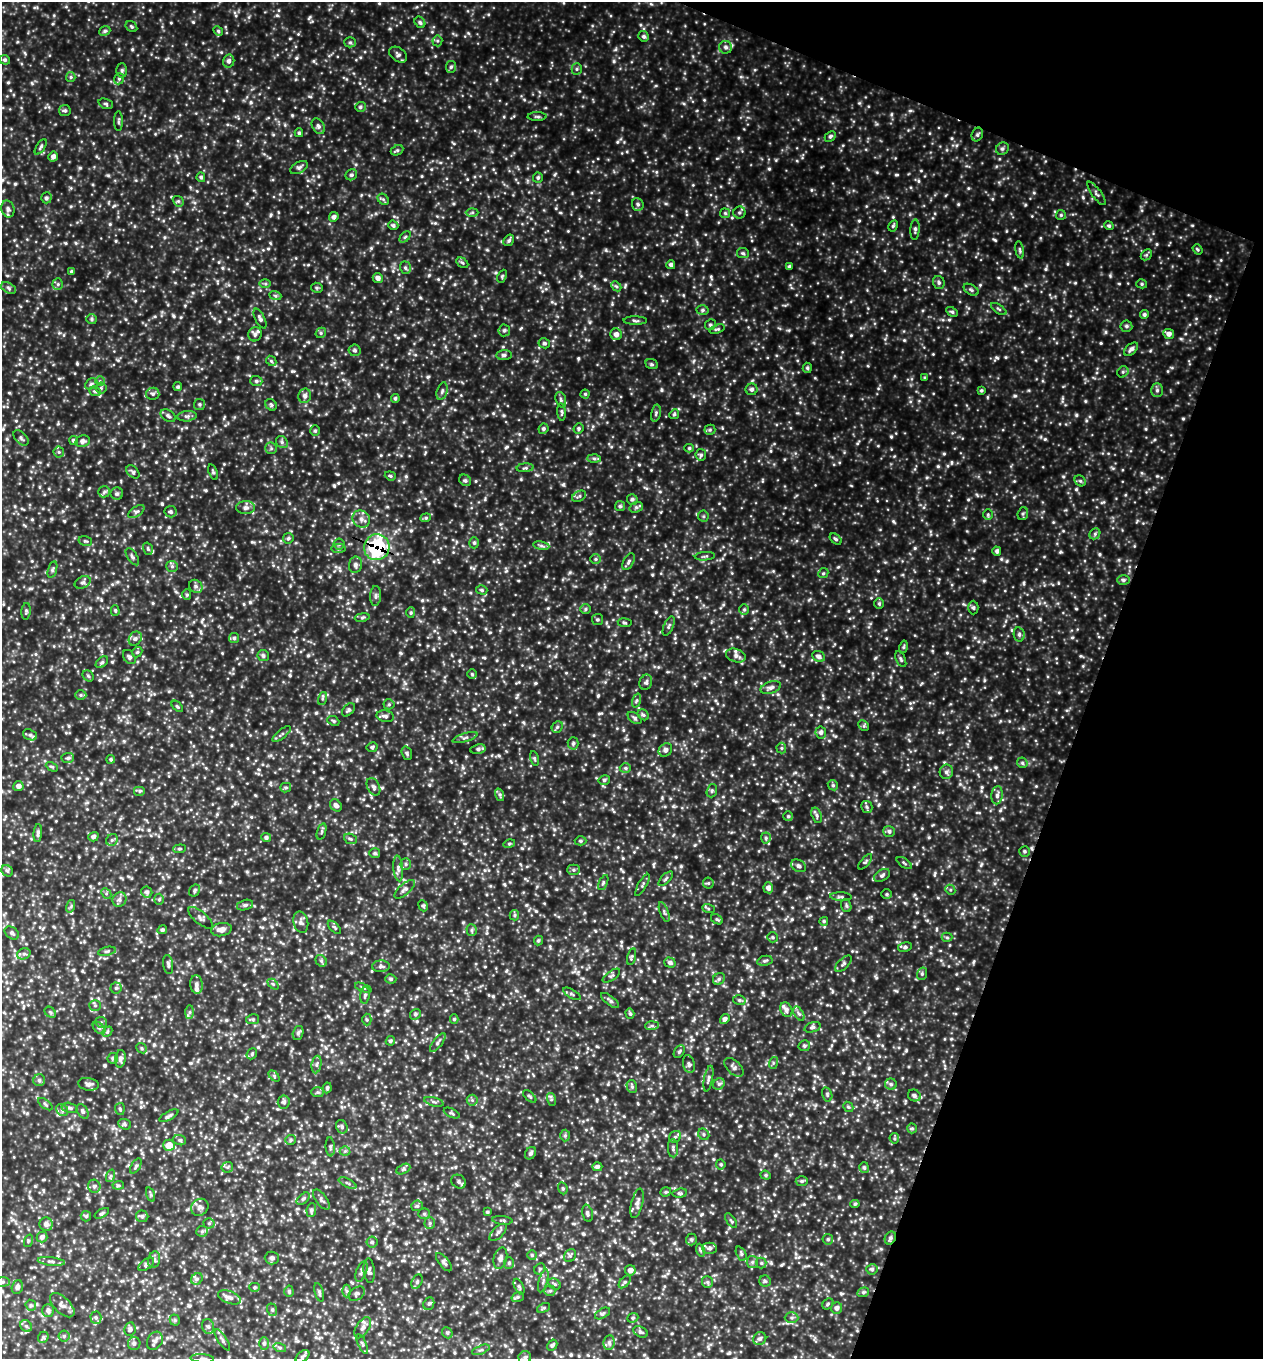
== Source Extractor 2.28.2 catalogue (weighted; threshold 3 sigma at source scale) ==
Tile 8 of 4 x 4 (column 4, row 2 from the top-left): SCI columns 4081-5341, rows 2747-4103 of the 5508 x 5494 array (HDU 1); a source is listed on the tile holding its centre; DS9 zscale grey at full resolution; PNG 1265 x 1361 px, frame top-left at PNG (2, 2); each listed source drawn as its Kron ellipse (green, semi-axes under 4 px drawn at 4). Shown black and unused: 18% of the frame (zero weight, under 3 of 4 exposures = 4% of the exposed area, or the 3 px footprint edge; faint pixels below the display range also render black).
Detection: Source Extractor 2.28.2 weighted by HDU 2 'WHT'; one run over the whole footprint, this tile lists its part. Background 3.3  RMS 0.67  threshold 3.02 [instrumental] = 3 sigma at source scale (4.5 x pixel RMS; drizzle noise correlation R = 1.50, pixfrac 1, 0.05/0.05 arcsec/px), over >= 5 px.
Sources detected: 1110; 1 cosmic-ray / hot-pixel residue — neither listed nor drawn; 9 inside a brighter listed object's ellipse — not listed separately; of the other 1100, all 500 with FLUX_AUTO >= 96.9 (the completeness limit of this list) listed and drawn (600 fainter detections not listed), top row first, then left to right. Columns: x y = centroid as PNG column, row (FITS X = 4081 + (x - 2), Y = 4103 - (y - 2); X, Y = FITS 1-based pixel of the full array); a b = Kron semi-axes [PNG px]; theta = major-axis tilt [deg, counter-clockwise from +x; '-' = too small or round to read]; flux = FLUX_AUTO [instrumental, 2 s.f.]
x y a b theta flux
420 22 6 5 - 130
131 27 6 5 - 110
105 31 6 4 23 130
218 31 5 4 - 100
644 36 5 5 - 150
437 41 5 5 - 110
350 42 5 5 - 110
726 47 6 6 - 210
398 55 10 6 -37 200
5 60 5 4 - 130
229 61 6 5 - 210
451 67 6 5 - 130
577 69 5 5 - 110
122 70 7 5 89 150
71 77 5 4 - 97
119 79 6 5 - 130
106 104 7 5 -19 120
360 107 5 5 - 130
65 111 6 5 - 130
537 117 9 3 0 120
118 121 10 4 89 120
318 126 8 6 -61 200
299 133 4 3 - 110
977 134 7 5 67 140
830 136 6 4 44 140
41 147 9 4 57 130
1002 149 6 6 - 160
397 150 6 4 27 120
53 156 5 4 - 270
299 168 9 5 27 180
351 175 6 5 - 140
201 177 5 4 - 140
538 178 5 5 - 130
1097 193 14 4 -54 190
46 198 5 5 - 150
383 199 6 5 - 110
178 201 6 4 -42 100
638 204 6 5 - 160
8 209 8 6 -75 230
472 212 6 4 2 110
725 213 5 5 - 100
739 213 6 6 - 140
1061 215 5 5 - 100
334 217 5 4 - 220
393 225 5 4 - 140
893 226 6 4 63 100
1109 226 5 4 - 120
915 230 10 4 87 170
405 237 6 4 45 100
509 240 6 5 - 140
1197 249 5 4 - 97
1020 250 9 4 -79 120
743 253 6 5 - 120
1146 255 6 4 44 110
462 263 6 4 -31 110
671 265 4 4 - 190
789 267 4 3 - 140
405 268 6 5 - 140
71 271 4 4 - 110
502 276 7 4 65 100
378 278 5 4 - 270
939 282 6 6 - 140
58 284 5 5 - 130
265 284 6 4 -1 100
1142 284 5 4 - 110
616 286 6 4 -42 110
8 288 8 5 -30 150
317 288 6 5 - 100
971 290 8 5 -31 140
275 295 6 4 -20 100
999 309 9 3 -34 110
702 310 6 5 - 130
952 312 6 4 -29 120
1144 315 4 4 - 150
92 319 5 5 - 110
260 319 11 4 -62 200
635 321 11 3 -1 140
710 325 5 5 - 140
1126 326 6 5 - 150
717 329 8 4 17 120
504 330 6 6 - 170
321 333 5 5 - 120
255 334 7 6 - 200
616 334 6 5 - 310
1169 334 5 5 - 310
544 343 6 5 - 120
1131 349 8 5 42 230
355 350 6 6 - 140
504 355 8 5 6 180
271 361 5 4 - 110
652 364 6 5 - 110
807 368 5 4 - 110
1123 372 6 5 - 120
925 378 4 4 - 97
100 381 5 5 - 100
256 381 6 5 - 130
91 384 6 5 - 130
178 387 4 4 - 120
101 388 5 5 - 120
752 389 6 6 - 160
981 390 4 4 - 100
1157 390 7 5 -89 170
95 391 6 4 -21 120
442 391 9 5 75 170
153 394 6 6 - 160
585 394 4 4 - 97
305 396 7 6 - 230
395 398 4 4 - 120
561 400 8 5 -72 140
199 404 5 5 - 120
271 405 6 5 - 120
561 412 9 4 -85 120
656 413 8 4 77 140
674 414 5 4 - 98
168 416 8 5 -31 180
187 416 10 5 6 180
579 428 5 5 - 120
543 429 5 4 - 130
710 430 5 5 - 98
315 431 5 4 - 100
21 438 9 5 -46 180
73 440 4 4 - 130
82 441 7 5 13 250
282 442 6 5 - 160
271 448 6 5 - 140
689 448 5 4 - 110
59 452 5 5 - 110
701 455 6 5 - 150
594 458 6 4 -1 130
525 468 8 3 5 100
133 472 8 5 -45 140
213 472 8 4 -71 120
390 476 6 4 -21 100
465 480 6 5 - 130
1080 481 6 5 - 120
104 492 6 5 - 160
117 494 6 6 - 160
579 496 7 5 29 120
632 499 5 5 - 150
620 506 5 5 - 120
636 507 7 5 19 140
245 508 9 6 2 270
136 512 9 5 35 150
170 512 6 6 - 130
988 514 5 5 - 98
1023 514 6 5 - 120
703 516 6 5 - 110
426 518 5 4 - 100
361 519 9 8 - 350
1095 534 6 5 - 120
288 538 5 5 - 120
836 539 7 4 -41 120
85 541 7 4 -15 110
474 543 5 5 - 120
339 544 5 5 - 110
541 546 8 4 -9 160
377 547 13 12 - 7800
148 549 6 4 -73 110
338 549 7 4 6 120
997 551 4 4 - 160
705 556 10 3 5 97
132 557 10 5 -57 160
595 559 5 5 - 110
628 562 9 5 63 170
355 565 8 6 79 230
172 566 6 5 - 140
52 569 9 4 74 130
823 573 5 4 - 100
1123 580 6 5 - 150
83 582 8 5 25 170
196 586 7 6 - 200
482 590 6 4 -16 110
187 595 5 4 - 110
376 596 10 5 87 190
879 604 5 5 - 98
973 608 7 5 -89 110
585 609 5 5 - 110
115 610 5 4 - 97
744 610 5 5 - 110
26 611 8 4 85 130
411 613 5 4 - 100
362 617 7 4 9 110
597 619 5 5 - 110
625 623 7 4 -7 98
669 626 10 5 66 160
1019 634 7 5 -77 160
234 638 5 5 - 120
135 639 7 6 - 180
903 647 6 4 76 100
137 652 5 4 - 98
263 656 6 5 - 160
736 656 10 6 -18 280
818 656 7 5 -23 250
129 657 8 5 -56 160
901 659 8 4 -66 140
102 662 7 4 41 140
472 674 5 4 - 97
88 676 6 5 - 97
646 682 8 6 68 160
771 687 11 5 18 260
81 695 6 5 - 120
322 699 6 4 71 100
637 700 7 3 71 98
389 704 5 5 - 110
177 706 7 3 -45 100
348 710 8 5 47 140
643 715 6 5 - 110
385 716 9 6 -12 200
635 718 8 5 -36 130
333 721 6 4 -23 100
864 726 6 4 -45 100
557 727 6 5 - 120
821 732 6 5 - 200
282 734 11 4 39 140
30 735 7 5 -21 140
465 738 13 2 17 120
573 743 6 5 - 140
372 747 5 4 - 110
781 748 5 5 - 110
478 749 7 5 10 170
665 750 7 6 - 250
407 753 7 5 -71 120
68 758 6 5 - 140
111 759 4 4 - 110
534 759 8 4 -79 100
1022 763 5 5 - 120
52 767 6 4 -27 100
625 768 6 5 - 120
946 772 7 6 - 200
604 780 6 4 15 140
833 785 5 4 - 110
18 786 5 5 - 260
374 787 9 6 -63 200
286 788 5 5 - 100
140 791 6 5 - 120
712 791 7 5 70 130
500 795 6 4 -72 110
997 795 9 5 84 230
336 805 7 5 -51 230
867 807 6 5 - 130
817 815 8 5 -72 150
788 816 5 5 - 110
322 831 8 3 71 110
889 831 6 5 - 170
38 833 9 4 85 200
93 837 5 4 - 200
266 838 5 4 - 160
766 838 5 5 - 120
350 839 6 5 - 120
112 840 6 5 - 150
581 841 6 4 -1 100
509 844 6 4 16 100
179 849 6 4 5 97
1025 851 5 5 - 120
375 853 5 5 - 130
865 862 9 4 50 120
904 863 8 3 -34 97
406 864 6 5 - 120
799 866 8 5 -29 190
398 868 13 5 -85 230
573 870 6 5 - 120
7 871 6 5 - 130
882 875 9 5 30 170
666 879 9 3 45 120
603 883 8 4 64 110
708 883 5 5 - 110
642 885 12 3 61 130
768 888 5 5 - 300
405 889 12 5 40 240
194 890 6 5 - 110
950 890 5 5 - 110
147 892 6 5 - 190
106 893 6 4 -47 110
887 894 5 5 - 97
841 897 11 4 -3 140
159 899 5 4 - 110
119 900 7 6 - 220
245 905 8 5 15 160
71 906 6 4 73 110
423 906 6 4 -66 100
846 906 6 5 - 120
708 909 6 4 -20 99
664 912 10 3 -70 130
514 915 5 4 - 100
200 918 15 6 -40 230
717 919 6 4 -29 100
824 921 4 4 - 110
301 922 11 7 -77 250
334 927 8 4 -46 110
162 930 5 4 - 150
221 930 10 6 10 430
472 930 6 5 - 130
12 933 8 5 -39 170
773 937 5 5 - 110
947 937 5 4 - 97
538 940 5 4 - 100
905 947 7 4 10 120
107 951 9 4 12 130
24 954 7 5 19 180
632 957 8 4 75 110
321 961 6 5 - 120
765 961 8 5 11 140
670 962 6 5 - 200
168 964 10 5 -81 160
843 964 10 5 44 160
381 966 9 6 0 180
922 974 6 5 - 130
611 976 10 4 35 140
391 979 5 4 - 120
719 979 6 5 - 130
196 984 9 6 -85 240
273 984 6 4 -44 110
116 988 5 5 - 130
363 988 9 3 -22 110
572 994 10 3 -30 110
365 995 8 4 83 140
610 1000 11 4 -38 180
739 1000 6 5 - 130
95 1005 5 5 - 110
786 1010 7 6 - 240
50 1012 6 5 - 110
190 1012 6 4 89 150
415 1014 6 5 - 130
630 1014 5 4 - 110
799 1014 8 4 -57 170
253 1019 6 5 - 120
454 1019 5 4 - 100
725 1019 5 4 - 220
367 1020 6 4 -88 100
101 1022 6 5 - 140
652 1026 7 4 2 140
812 1027 8 5 18 140
99 1028 7 4 -44 160
107 1032 6 4 47 120
298 1033 7 5 73 140
390 1041 5 4 - 120
438 1043 11 4 52 180
804 1046 6 5 - 130
142 1048 6 4 -40 110
679 1052 7 5 59 120
252 1054 6 5 - 110
113 1058 5 5 - 120
120 1059 9 5 85 210
773 1063 6 4 73 99
316 1064 9 5 81 180
689 1064 9 5 -75 180
734 1067 12 6 -44 240
274 1076 6 4 -47 110
708 1079 13 4 79 170
39 1080 6 6 - 160
88 1084 10 6 -9 250
719 1084 6 5 - 150
891 1084 6 5 - 160
632 1087 7 5 -75 140
327 1088 5 3 - 120
318 1092 6 5 - 120
827 1094 7 5 -75 120
530 1096 8 4 -40 110
914 1096 6 5 - 190
551 1099 7 4 -73 110
472 1100 5 5 - 120
284 1102 6 6 - 200
434 1102 10 4 -16 140
45 1104 8 4 -36 110
848 1107 6 4 -43 120
70 1108 8 5 -12 180
120 1109 6 5 - 110
62 1110 6 5 - 160
83 1111 8 5 -61 160
452 1113 8 3 -26 100
169 1116 10 4 29 160
125 1124 6 5 - 110
342 1127 7 5 -65 160
912 1128 5 4 - 110
704 1134 6 5 - 120
565 1135 6 5 - 110
675 1137 6 5 - 130
894 1138 5 5 - 100
180 1140 6 5 - 120
290 1140 5 5 - 110
169 1145 6 5 - 990
330 1147 9 4 -85 140
673 1148 9 5 -88 150
345 1151 5 5 - 100
531 1153 7 5 56 180
721 1164 5 4 - 110
136 1166 8 4 60 150
227 1167 6 5 - 130
597 1167 5 4 - 200
864 1168 5 5 - 140
403 1169 7 4 26 120
766 1175 5 4 - 100
110 1176 6 4 70 110
802 1181 6 5 - 120
459 1182 8 6 -35 190
347 1183 9 4 -27 130
118 1185 6 4 6 97
94 1186 6 6 - 190
563 1188 6 4 -69 100
666 1192 5 4 - 99
680 1193 7 4 8 120
151 1194 7 3 -71 110
303 1199 7 4 42 150
321 1200 12 5 -54 190
637 1203 15 5 75 310
855 1204 5 4 - 100
417 1206 6 5 - 110
200 1207 9 8 - 260
311 1210 7 5 82 150
487 1212 4 3 - 98
102 1213 8 4 31 130
587 1213 9 5 -77 190
424 1214 5 5 - 100
86 1216 5 5 - 100
142 1216 6 5 - 170
502 1220 10 3 -5 110
731 1221 8 3 -55 97
209 1223 5 5 - 110
430 1223 6 5 - 110
46 1224 7 6 - 250
202 1231 6 5 - 140
498 1232 11 5 44 220
42 1237 5 5 - 220
890 1238 7 5 62 170
691 1239 6 5 - 120
828 1239 5 5 - 120
28 1241 6 4 72 97
372 1242 5 5 - 120
710 1248 7 5 -1 160
700 1250 6 4 -71 110
741 1254 7 4 -64 130
532 1255 5 5 - 120
570 1256 7 5 54 130
272 1258 7 6 - 220
500 1258 11 6 75 300
154 1260 8 6 75 210
51 1261 13 3 -6 190
444 1262 11 5 -51 200
752 1262 6 5 - 140
509 1263 6 5 - 120
761 1263 5 5 - 110
146 1264 9 5 38 160
540 1269 6 5 - 110
872 1269 5 5 - 140
630 1270 5 5 - 320
369 1271 12 5 -84 200
361 1272 11 5 69 190
197 1279 6 5 - 170
543 1281 12 4 74 200
765 1281 6 5 - 120
2 1282 8 4 0 130
417 1282 8 5 64 150
625 1282 7 4 48 130
707 1282 6 5 - 130
555 1284 6 5 - 130
17 1287 7 5 72 220
255 1287 5 4 - 100
519 1287 8 4 -65 140
289 1291 5 4 - 110
347 1291 6 4 -89 100
550 1291 5 5 - 110
319 1292 9 4 -75 140
863 1292 6 4 20 110
357 1294 9 6 35 160
229 1297 12 6 -20 320
518 1297 6 5 - 120
429 1304 6 5 - 140
828 1304 6 5 - 110
31 1305 6 5 - 110
62 1305 15 8 -45 340
544 1308 7 4 25 100
837 1308 6 5 - 240
48 1310 6 6 - 190
272 1310 6 5 - 110
602 1313 8 4 30 130
96 1318 6 5 - 150
633 1318 6 4 22 97
791 1318 7 5 0 150
175 1320 5 5 - 100
26 1326 6 5 - 150
208 1326 7 6 - 200
363 1328 12 6 58 290
130 1329 7 5 79 170
640 1332 8 5 -26 150
447 1333 6 5 - 100
64 1336 5 5 - 120
43 1337 5 5 - 110
760 1339 7 6 - 190
222 1340 12 4 -56 190
155 1341 9 7 59 270
134 1343 6 6 - 180
264 1343 6 5 - 170
609 1343 7 5 82 180
362 1344 11 4 -64 140
552 1345 6 4 60 130
280 1348 6 4 -16 120
481 1350 9 3 21 140
302 1356 8 5 40 170
525 1357 6 6 - 160
202 1358 12 4 -3 160
Overlapping masked pixels (flux is a lower limit): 2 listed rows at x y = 377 547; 890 1238
Isophote crosses this tile's border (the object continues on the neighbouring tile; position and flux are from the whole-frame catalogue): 3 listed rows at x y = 2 1282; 525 1357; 202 1358
Unlisted compact peaks at least as high as the median listed source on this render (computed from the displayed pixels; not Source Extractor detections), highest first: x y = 606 250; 891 114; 1025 205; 967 727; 468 33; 1210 296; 32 83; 776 160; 927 477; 108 175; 392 74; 789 330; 270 243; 1083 666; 896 991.